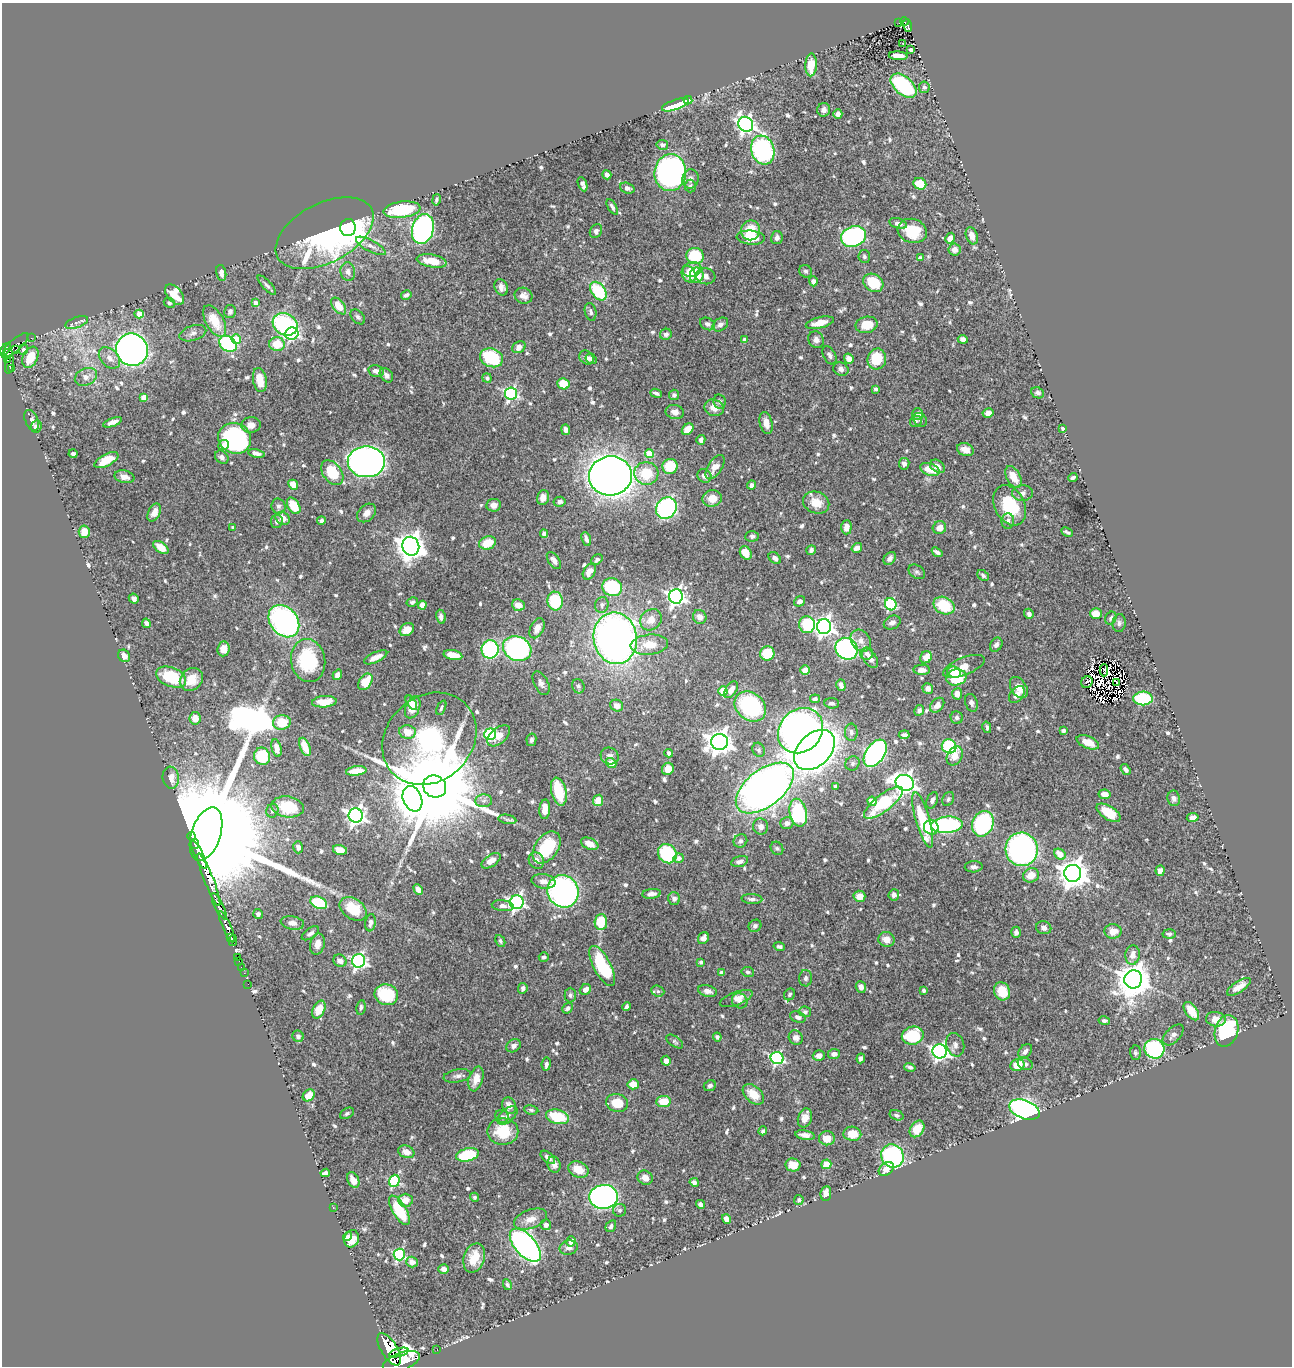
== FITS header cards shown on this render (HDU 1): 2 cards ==
NAXIS1  =                 1290
NAXIS2  =                 1364

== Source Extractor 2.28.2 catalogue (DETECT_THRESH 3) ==
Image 1290 x 1364 px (HDU 1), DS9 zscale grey, 1 PNG px = 1 image px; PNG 1294 x 1368 px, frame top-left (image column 1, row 1364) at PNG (2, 3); each listed source drawn as its Kron ellipse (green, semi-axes under 4 px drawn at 4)
Background 0.682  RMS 0.013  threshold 0.0396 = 3 sigma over >= 5 px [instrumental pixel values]
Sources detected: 743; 9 with non-positive FLUX_AUTO (blend fragments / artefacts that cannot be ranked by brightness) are neither listed nor drawn; of the other 734, the 500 brightest by FLUX_AUTO listed and drawn (234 fainter detections omitted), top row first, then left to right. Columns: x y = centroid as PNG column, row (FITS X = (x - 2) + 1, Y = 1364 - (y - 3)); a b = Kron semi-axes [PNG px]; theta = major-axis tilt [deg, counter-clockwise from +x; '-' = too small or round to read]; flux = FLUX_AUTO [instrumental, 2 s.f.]
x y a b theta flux
904 22 4 4 - 21
899 23 4 2 - 3.4
908 25 6 4 -71 37
903 44 3 2 - 2.3
911 50 4 3 - 4.8
898 56 9 4 -4 7.7
811 65 11 5 87 18
904 86 15 9 -41 97
924 87 6 5 - 2
688 100 4 4 - 12
675 105 14 5 20 50
824 110 7 6 - 3.7
838 114 5 4 - 4.2
746 124 8 7 - 330
662 145 6 5 - 3
763 150 14 11 -72 130
670 173 18 16 84 440
607 175 5 4 - 4.1
690 179 9 8 - 5
583 184 7 4 -68 4.8
920 184 6 5 - 18
690 186 6 5 - 2.4
627 188 7 5 -19 3.9
436 200 6 3 78 2.1
612 207 8 4 -59 2.7
402 210 18 8 8 53
898 223 9 5 -16 4.2
348 228 8 7 - 2300
423 229 15 10 74 220
751 230 10 9 - 23
596 231 7 6 - 3.3
912 231 15 12 -18 28
324 233 53 29 27 180
972 236 9 5 -71 6.2
853 237 13 10 20 190
751 238 14 7 -6 19
777 238 6 5 - 3.8
950 238 5 4 - 5.7
371 246 16 5 -28 5.2
955 250 6 6 - 6.5
695 256 8 8 - 41
864 256 6 5 - 1.9
920 258 4 4 - 3.6
432 261 15 6 -11 17
692 269 9 7 12 11
806 271 7 6 - 2.4
348 272 9 7 -79 4.7
221 273 8 5 -78 4.5
689 274 8 6 -59 10
697 275 7 7 - 19
706 276 10 8 -16 4.1
813 281 5 4 - 4.6
873 283 11 8 -34 35
267 285 12 4 -47 2.9
501 287 8 6 -67 5.5
598 291 10 6 -53 57
175 295 12 7 -48 17
406 295 5 4 - 2.6
524 296 9 8 - 5.2
169 303 6 5 - 1.9
256 303 4 4 - 7.8
339 306 10 5 -51 18
230 311 7 5 77 3.3
591 312 9 5 -78 3
139 314 4 4 - 16
358 317 8 6 -46 2.5
215 321 17 9 -60 21
77 322 12 5 20 3.3
820 323 14 5 13 12
285 324 13 10 -29 94
707 324 8 6 -27 2.6
720 324 8 6 36 3.9
867 325 11 8 10 16
193 333 14 7 17 4.5
292 334 7 6 - 130
666 334 6 5 - 2.9
31 338 2 2 - 3.5
236 339 5 5 - 28
963 339 5 4 - 3.9
745 340 4 4 - 5.6
816 340 8 7 - 4.2
228 344 9 7 -36 96
277 344 7 7 - 21
15 345 17 6 42 100
519 347 7 5 31 7.1
5 349 7 3 49 310
16 349 3 2 - 25
23 350 5 4 - 2.3
132 350 16 16 - 430
8 353 5 3 - 150
829 355 10 6 -63 3.3
30 357 11 7 66 18
109 358 12 8 -44 7.4
491 358 12 9 -19 57
586 358 8 6 -41 4.3
591 359 6 5 - 2.3
849 359 5 4 - 7.1
877 359 10 9 - 28
7 360 3 3 - 48
10 364 9 3 80 120
12 369 3 3 - 42
841 369 8 6 -23 3.3
376 371 8 5 -13 4.8
386 375 8 5 -51 3.6
86 377 11 8 25 6.3
487 378 5 4 - 2.9
260 380 12 6 -80 15
563 384 6 5 - 26
876 389 4 3 - 2
511 393 6 6 - 170
656 393 6 3 -21 2.2
1038 393 6 5 - 2.9
674 395 5 5 - 2.3
144 397 4 4 - 12
720 402 7 6 - 2.2
714 408 10 8 -21 8.3
675 412 9 7 -11 5.6
988 413 5 4 - 6.4
918 414 6 5 - 6.1
32 420 11 6 -67 4.7
920 420 7 6 - 2.2
916 421 6 5 - 2
113 422 10 4 20 4.7
766 423 11 6 -76 7.7
251 425 9 7 8 6
36 427 6 5 - 3.7
1062 428 3 3 - 2.2
688 429 6 5 - 13
566 430 5 4 - 4
235 438 17 15 -25 170
701 440 5 4 - 3.4
223 445 5 5 - 4.1
965 450 8 6 -20 8.1
256 453 8 4 -11 4
649 453 4 4 - 25
73 454 4 3 - 2.3
222 457 7 5 -44 3.7
106 460 13 6 27 18
366 462 18 15 0 490
904 464 5 5 - 3.5
670 466 7 7 - 29
937 466 8 5 -37 6.9
715 467 14 7 57 9.6
930 469 10 6 -19 15
332 473 14 9 -53 31
646 473 12 11 - 30
610 476 21 19 5 1100
704 476 7 6 - 5.4
124 477 10 6 -12 5.5
1013 477 12 6 -62 15
1073 477 4 3 - 2.3
293 485 5 4 - 12
751 485 4 4 - 3
1022 493 10 7 1 4.2
543 498 7 6 - 6.5
712 498 9 8 - 11
560 502 6 5 - 3.3
816 503 13 10 -22 14
494 505 7 6 - 6.2
1010 505 21 15 -63 43
278 506 7 7 - 2.7
294 506 9 5 -58 25
666 508 11 9 52 160
154 513 9 6 62 7.9
367 513 11 8 44 5.5
283 518 7 6 - 9.1
277 521 7 5 84 3
321 521 4 4 - 2.7
1008 521 7 6 - 3.2
846 527 7 5 87 6.7
233 528 4 3 - 2.4
939 528 7 6 - 9.3
84 532 6 5 - 11
1067 532 6 3 -26 2
544 534 4 4 - 3.1
752 536 7 5 3 2.3
586 539 7 4 -68 3.3
488 543 9 6 19 20
411 546 9 8 - 1100
161 547 9 5 -36 12
857 548 5 4 - 5.5
811 550 5 4 - 2.9
937 552 6 3 -36 3.2
746 553 7 5 -60 14
775 558 7 5 -42 4.1
890 558 7 5 51 3.9
554 560 10 5 -55 3.9
597 560 6 4 41 2.3
589 571 9 5 60 8.3
917 572 9 6 -34 2.3
983 575 6 4 -41 2.4
612 587 10 9 - 61
676 596 7 7 - 350
134 598 5 4 - 3.4
555 601 9 7 -80 55
799 601 6 5 - 4.2
412 602 6 4 30 2
891 604 6 5 - 92
422 605 4 4 - 15
518 605 6 5 - 8.3
602 605 8 6 71 3.3
944 606 11 8 -25 34
1096 613 6 5 - 12
1029 614 5 4 - 2.9
441 617 7 4 -78 3.7
700 617 7 6 - 5.4
1111 618 7 5 58 2.7
651 620 11 10 - 9.4
284 621 18 13 -50 240
892 622 9 6 26 4.3
146 623 5 4 - 3.6
1119 623 9 6 84 2.7
807 625 8 8 - 58
824 627 7 7 - 460
537 628 11 6 63 8.2
407 630 7 6 - 9
615 638 26 21 -81 570
861 641 12 9 -54 6
649 645 19 10 6 17
996 645 7 5 62 3.3
223 649 7 6 - 10
490 649 9 8 - 110
517 649 15 12 -24 310
847 649 11 10 - 240
767 653 7 7 - 32
867 653 6 6 - 2.8
453 655 9 5 -11 12
124 656 7 5 -50 5.4
376 657 12 5 25 7.4
926 657 6 5 - 9.8
870 658 11 6 -56 6.3
308 661 22 17 -79 62
964 666 22 8 22 13
805 670 5 4 - 11
922 670 8 5 2 5.3
1104 670 6 2 90 2.5
954 672 7 5 -21 11
337 675 5 4 - 4.4
171 677 15 9 -22 41
956 677 10 8 12 35
191 679 12 10 42 17
365 682 9 6 55 21
1087 682 6 5 - 5.3
541 683 13 7 -63 4.3
1117 683 4 2 - 2.1
841 685 6 4 -74 4.3
578 686 7 6 - 2.1
928 688 5 5 - 3.7
1019 688 11 7 -57 8.4
731 690 9 5 55 7.4
723 691 5 4 - 28
957 694 5 5 - 6.6
1017 695 9 6 48 6.9
1143 698 10 7 2 81
815 699 5 4 - 2.2
324 702 12 5 5 13
411 703 8 4 -58 5.8
832 703 7 5 -5 3.3
971 703 9 6 -72 3.2
937 705 8 6 50 5.7
617 706 6 6 - 6.1
750 706 17 13 -39 110
413 707 11 7 68 16
441 708 8 4 66 2.1
919 710 5 5 - 2.4
195 718 6 5 - 9.1
957 718 6 6 - 2.2
282 722 9 7 9 25
987 727 6 4 -76 2.1
800 731 24 21 45 950
1063 731 4 4 - 3.1
407 732 8 6 -7 12
851 732 8 6 -88 3.4
490 734 6 5 - 110
904 735 5 4 - 3.2
499 736 13 7 42 8.4
429 739 50 42 42 390
531 740 6 5 - 2.4
719 742 8 8 - 950
1088 742 12 6 -22 14
949 746 7 7 - 66
305 747 10 5 -67 12
277 748 9 5 -76 6.7
759 750 7 6 - 2.1
814 750 24 16 44 760
669 753 4 3 - 2.4
875 753 15 9 56 290
262 756 9 8 - 38
610 756 9 8 - 4.4
955 756 10 7 63 9.7
611 763 5 4 - 11
852 763 7 6 - 2.6
668 769 6 5 - 13
1126 770 6 4 -53 2.9
356 771 10 4 8 16
171 778 11 8 -83 9.7
905 783 9 8 - 530
435 786 12 10 -34 24000
835 786 3 3 - 2.4
765 788 34 18 38 940
559 792 14 7 -76 46
1105 794 6 4 -10 7.2
1174 798 8 6 -80 3.5
412 799 13 9 -68 1400
948 799 7 5 63 2.2
598 800 6 5 - 12
932 800 8 5 68 3.3
484 801 8 6 2 3.2
872 801 5 4 - 14
883 803 24 8 37 61
288 807 16 10 -9 35
545 809 10 5 86 8.7
272 811 7 6 - 3
798 813 14 8 -78 100
1109 813 14 7 -32 26
356 815 7 7 - 410
1193 817 6 4 10 4
507 819 9 4 -10 2
923 820 29 7 -74 51
787 823 6 6 - 3.4
983 824 13 10 67 130
947 825 16 8 5 120
761 827 8 7 - 4.3
931 827 7 7 - 13
206 834 28 14 72 81000
192 836 4 3 - 830
740 841 7 6 - 2.5
195 844 5 3 - 790
590 844 9 5 -24 8.7
298 847 6 4 -76 3.6
547 847 18 11 54 44
777 848 7 6 - 1.9
1022 849 17 16 - 290
340 850 7 4 -13 9.8
667 854 10 9 - 71
1060 854 6 5 - 14
199 855 15 4 -65 2500
679 858 5 4 - 4.4
491 861 11 6 34 7.3
536 861 9 7 -55 6
740 861 9 5 14 3.7
974 867 9 5 2 3.1
1160 871 5 4 - 5
1073 873 8 8 - 1300
1031 875 8 7 - 12
209 880 28 4 -68 1500
543 881 12 7 -9 6.3
418 889 5 4 - 6.4
563 891 16 15 - 280
652 894 9 5 7 4.4
894 895 5 5 - 4.1
859 896 6 5 - 11
674 899 6 6 - 3.7
752 899 10 5 -5 3.1
517 902 7 6 - 230
319 903 9 6 -23 47
219 906 15 4 -64 530
503 906 11 5 -6 4.3
353 909 15 10 -36 30
258 914 5 4 - 3.5
601 922 8 6 85 30
292 923 12 6 -10 5.6
371 923 9 5 82 4.3
755 926 7 6 - 3.3
227 927 17 3 -66 810
1044 928 8 6 -15 3.8
1113 931 8 7 - 9.7
1016 932 6 4 88 3.3
310 933 10 5 34 3.2
1169 934 6 4 -3 2.2
231 938 4 3 - 320
703 938 6 5 - 4.6
886 939 8 7 - 8
233 940 5 4 - 400
500 941 6 4 -64 2
317 944 11 7 77 7.4
779 947 6 4 -15 2.3
1133 955 9 7 85 7.5
238 957 2 2 - 5
544 957 5 4 - 2.4
239 961 2 2 - 1.9
340 961 7 6 - 4.8
359 961 7 6 - 210
701 962 4 3 - 2.5
602 966 22 8 -62 63
241 967 2 2 - 7.9
748 972 6 5 - 1.9
244 973 2 2 - 4.5
722 973 4 4 - 8.3
805 978 8 6 87 2.3
1133 979 9 9 - 1900
248 984 2 2 - 3.3
861 987 6 5 - 5.2
1239 987 14 5 33 8.3
523 988 5 4 - 3
585 990 6 5 - 5.3
924 990 4 3 - 3.1
658 991 7 5 -21 2.1
707 991 9 5 -14 4.8
1002 991 9 8 - 23
789 994 6 5 - 2.2
386 995 12 10 -18 46
570 995 7 5 -90 2.2
736 998 17 6 20 6.5
740 1001 8 7 - 3.5
627 1006 4 3 - 2.1
361 1007 7 4 81 1.9
568 1008 6 4 41 2.8
319 1010 9 6 64 14
1191 1011 10 6 -54 16
805 1012 6 5 - 2
798 1017 8 5 -21 3.2
1216 1019 10 7 -8 9.3
1104 1021 5 4 - 2
1226 1031 16 11 74 110
1173 1035 13 7 45 4.5
298 1036 6 5 - 2.9
913 1036 11 9 13 51
717 1037 4 4 - 2.3
796 1038 7 6 - 4.6
675 1042 9 5 -34 2.1
955 1045 12 9 -75 5
514 1046 7 6 - 4.4
1154 1049 10 9 - 140
940 1051 7 7 - 290
1025 1051 8 5 49 3.9
1135 1053 7 5 -89 1.9
834 1054 6 5 - 3.8
819 1056 6 5 - 6.1
777 1058 6 6 - 140
861 1058 5 4 - 2.9
666 1061 5 4 - 5.7
546 1064 7 4 83 3.4
1025 1064 8 6 -29 3.2
1017 1065 7 6 - 18
910 1067 6 3 -16 2.5
457 1076 14 6 9 4
476 1079 13 7 72 9.5
633 1084 5 5 - 16
710 1086 6 5 - 2.9
753 1094 12 8 -42 16
309 1095 6 5 - 12
663 1101 7 5 6 21
617 1103 11 9 -13 19
509 1106 8 6 -65 5.5
531 1110 7 4 -10 2
1024 1110 16 9 -20 480
347 1113 7 5 32 1.9
507 1115 12 6 41 3.9
897 1115 7 5 -18 2
502 1116 7 6 - 2.3
557 1117 12 7 -14 35
805 1118 10 7 74 7.8
917 1129 9 6 54 12
503 1131 15 13 0 29
763 1131 4 4 - 2.7
852 1134 9 7 -4 15
805 1135 10 4 -9 5.5
827 1138 8 7 - 12
406 1152 8 6 -19 7.4
467 1155 11 6 14 52
892 1156 12 11 - 130
548 1157 8 5 -41 5.3
826 1164 5 4 - 13
554 1165 8 6 -73 4.6
793 1165 7 6 - 10
578 1169 10 7 -24 15
886 1169 8 6 39 7.1
325 1173 4 4 - 3.7
645 1178 8 7 - 7.2
353 1180 8 5 -63 7.5
394 1181 6 5 - 82
694 1182 4 4 - 3.3
826 1193 7 5 83 6.1
475 1197 4 4 - 1.9
603 1197 14 12 4 400
405 1200 7 6 - 11
799 1200 5 4 - 2.2
700 1204 5 4 - 2.7
333 1208 2 2 - 3.7
399 1210 16 7 -58 36
620 1210 6 6 - 2.1
530 1219 17 9 21 9.4
726 1219 5 4 - 6.3
546 1225 5 5 - 4.6
611 1226 6 5 - 2.8
347 1237 5 3 - 2.6
352 1239 9 7 67 9.8
571 1241 5 4 - 7.9
525 1245 20 10 -48 310
569 1248 9 7 13 3.8
399 1255 6 5 - 120
474 1258 15 10 72 19
412 1262 6 5 - 5.6
444 1269 5 4 - 4.1
507 1285 6 4 -64 2
389 1349 18 8 -58 2700
437 1350 3 2 - 11
399 1352 10 4 15 610
401 1361 19 8 20 3400
At the frame edge (FLAGS 8, measured only in part): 1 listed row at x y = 401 1361
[234 fainter detections neither listed nor drawn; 9 non-positive-flux detections neither listed nor drawn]